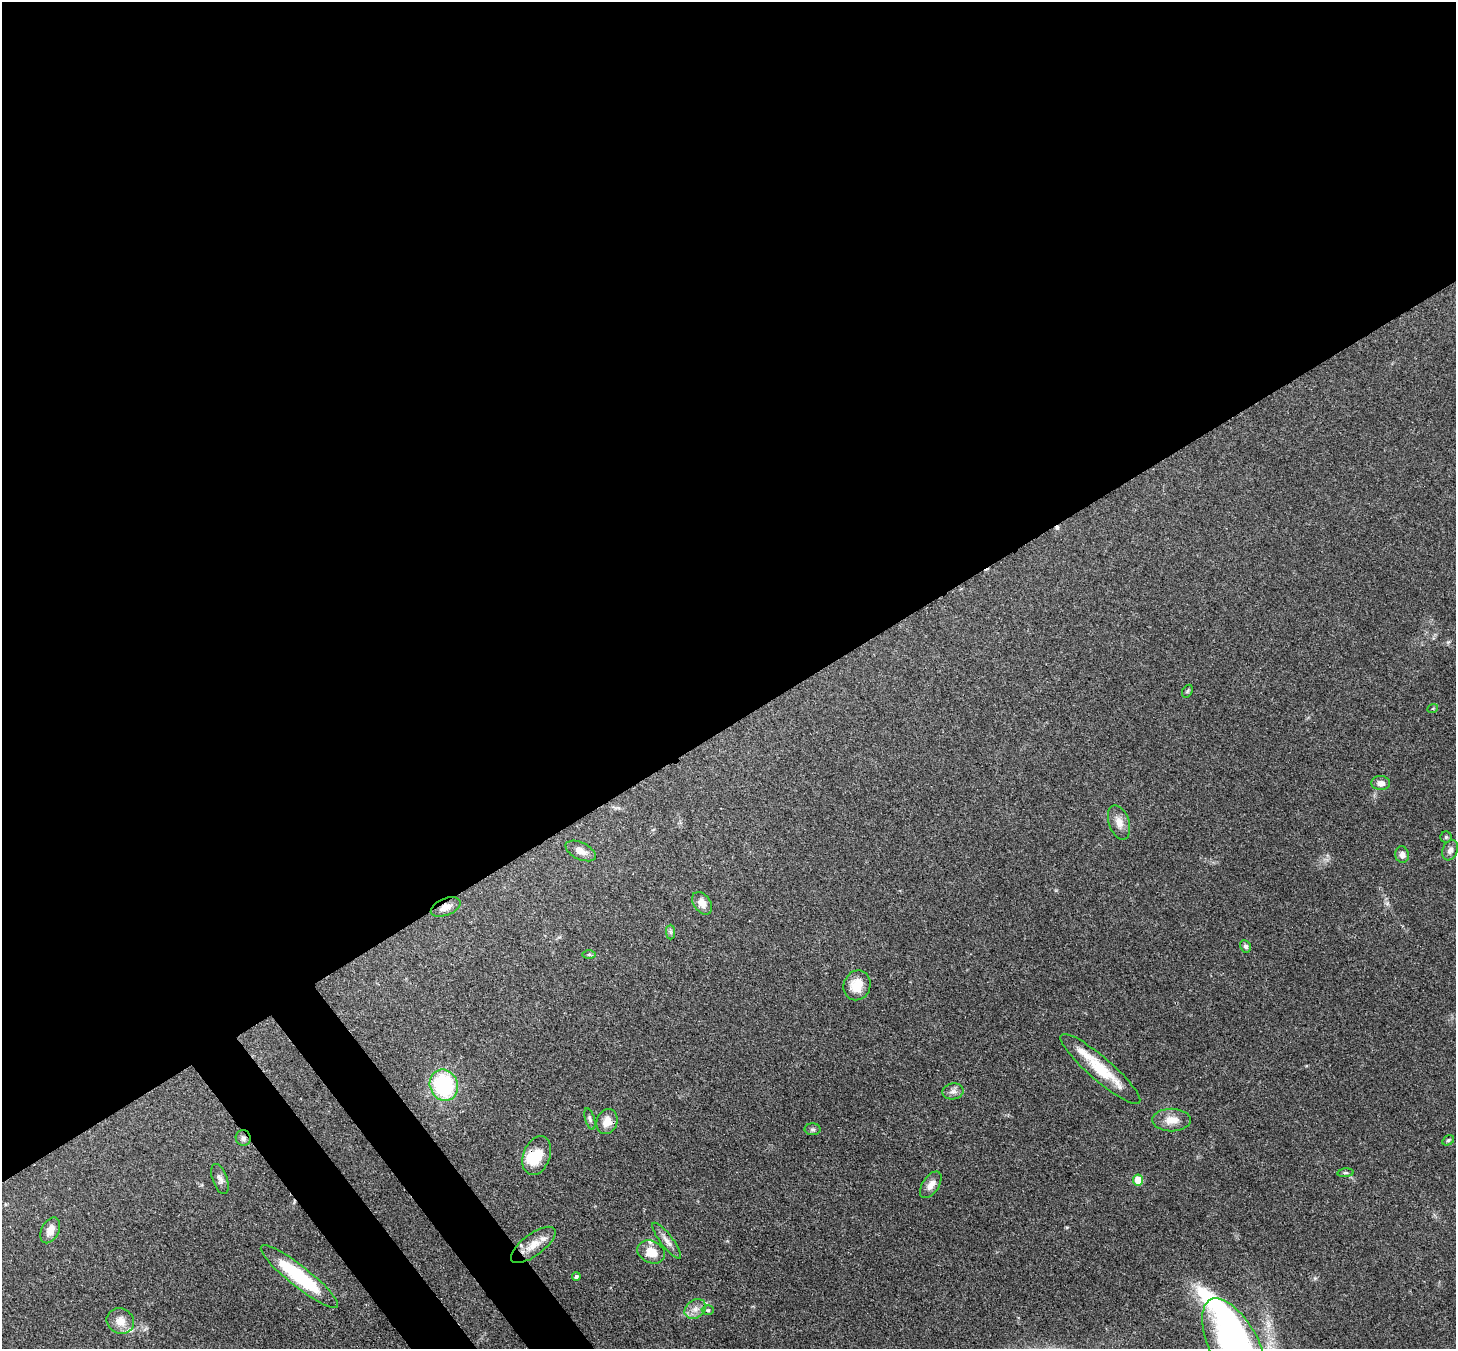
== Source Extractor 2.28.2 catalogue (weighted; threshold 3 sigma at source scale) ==
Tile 2 of 4 x 4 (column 2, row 1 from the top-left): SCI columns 1533-2986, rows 4251-5597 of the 5971 x 5944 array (HDU 1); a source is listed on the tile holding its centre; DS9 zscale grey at full resolution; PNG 1458 x 1351 px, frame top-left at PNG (2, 2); each listed source drawn as its Kron ellipse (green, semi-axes under 4 px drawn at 4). Shown black and unused: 56% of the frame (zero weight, under 3 of 4 exposures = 7% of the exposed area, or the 3 px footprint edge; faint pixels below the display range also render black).
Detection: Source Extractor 2.28.2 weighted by HDU 2 'WHT'; one run over the whole footprint, this tile lists its part. Background 0.179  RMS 0.0049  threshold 0.022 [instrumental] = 3 sigma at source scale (4.5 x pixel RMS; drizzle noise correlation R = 1.50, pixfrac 1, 0.05/0.05 arcsec/px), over >= 5 px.
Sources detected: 45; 2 inside a brighter object's white glare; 1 cosmic-ray / hot-pixel residue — neither listed nor drawn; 4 inside a brighter listed object's ellipse — not listed separately; the other 38 listed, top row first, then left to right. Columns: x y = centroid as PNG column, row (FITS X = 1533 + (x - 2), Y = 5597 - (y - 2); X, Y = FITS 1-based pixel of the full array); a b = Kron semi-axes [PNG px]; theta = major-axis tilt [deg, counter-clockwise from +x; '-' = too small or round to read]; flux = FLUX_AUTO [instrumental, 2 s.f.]
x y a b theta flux
1187 691 7 5 59 0.77
1433 708 5 3 - 0.43
1381 783 9 7 -4 3.1
1119 822 18 10 -72 4.8
1446 837 5 5 - 0.73
1450 850 10 7 69 2.3
581 851 16 8 -26 3.8
1402 855 8 7 - 2.5
702 903 12 8 -55 4.3
446 907 15 8 22 4.1
670 932 7 4 -89 1.1
1245 946 6 5 - 1.2
589 954 6 4 0 0.77
857 985 15 13 67 9
1100 1069 52 11 -41 19
444 1085 16 13 -69 43
953 1091 10 8 10 2.4
590 1119 11 4 -73 1.2
1172 1120 19 11 -1 5.9
607 1122 13 10 68 5.5
813 1129 8 6 0 1.1
243 1138 8 7 - 1.6
1448 1140 6 4 30 0.75
537 1156 20 13 69 12
1346 1173 8 3 6 0.72
220 1179 15 7 -71 2.4
1138 1180 5 5 - 13
931 1185 15 8 57 3.5
50 1230 14 8 63 4.3
667 1241 22 6 -53 3.4
533 1245 26 11 36 7.3
651 1252 14 11 -26 7.7
299 1277 48 10 -38 36
576 1277 4 4 - 1.2
695 1309 11 9 38 3.4
708 1310 6 5 - 0.76
120 1321 14 12 -29 5.4
1235 1347 53 24 -63 130
Overlapping masked pixels (flux is a lower limit): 3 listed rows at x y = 446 907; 243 1138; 537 1156
Isophote crosses this tile's border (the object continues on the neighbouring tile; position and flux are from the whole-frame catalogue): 1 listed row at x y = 1235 1347